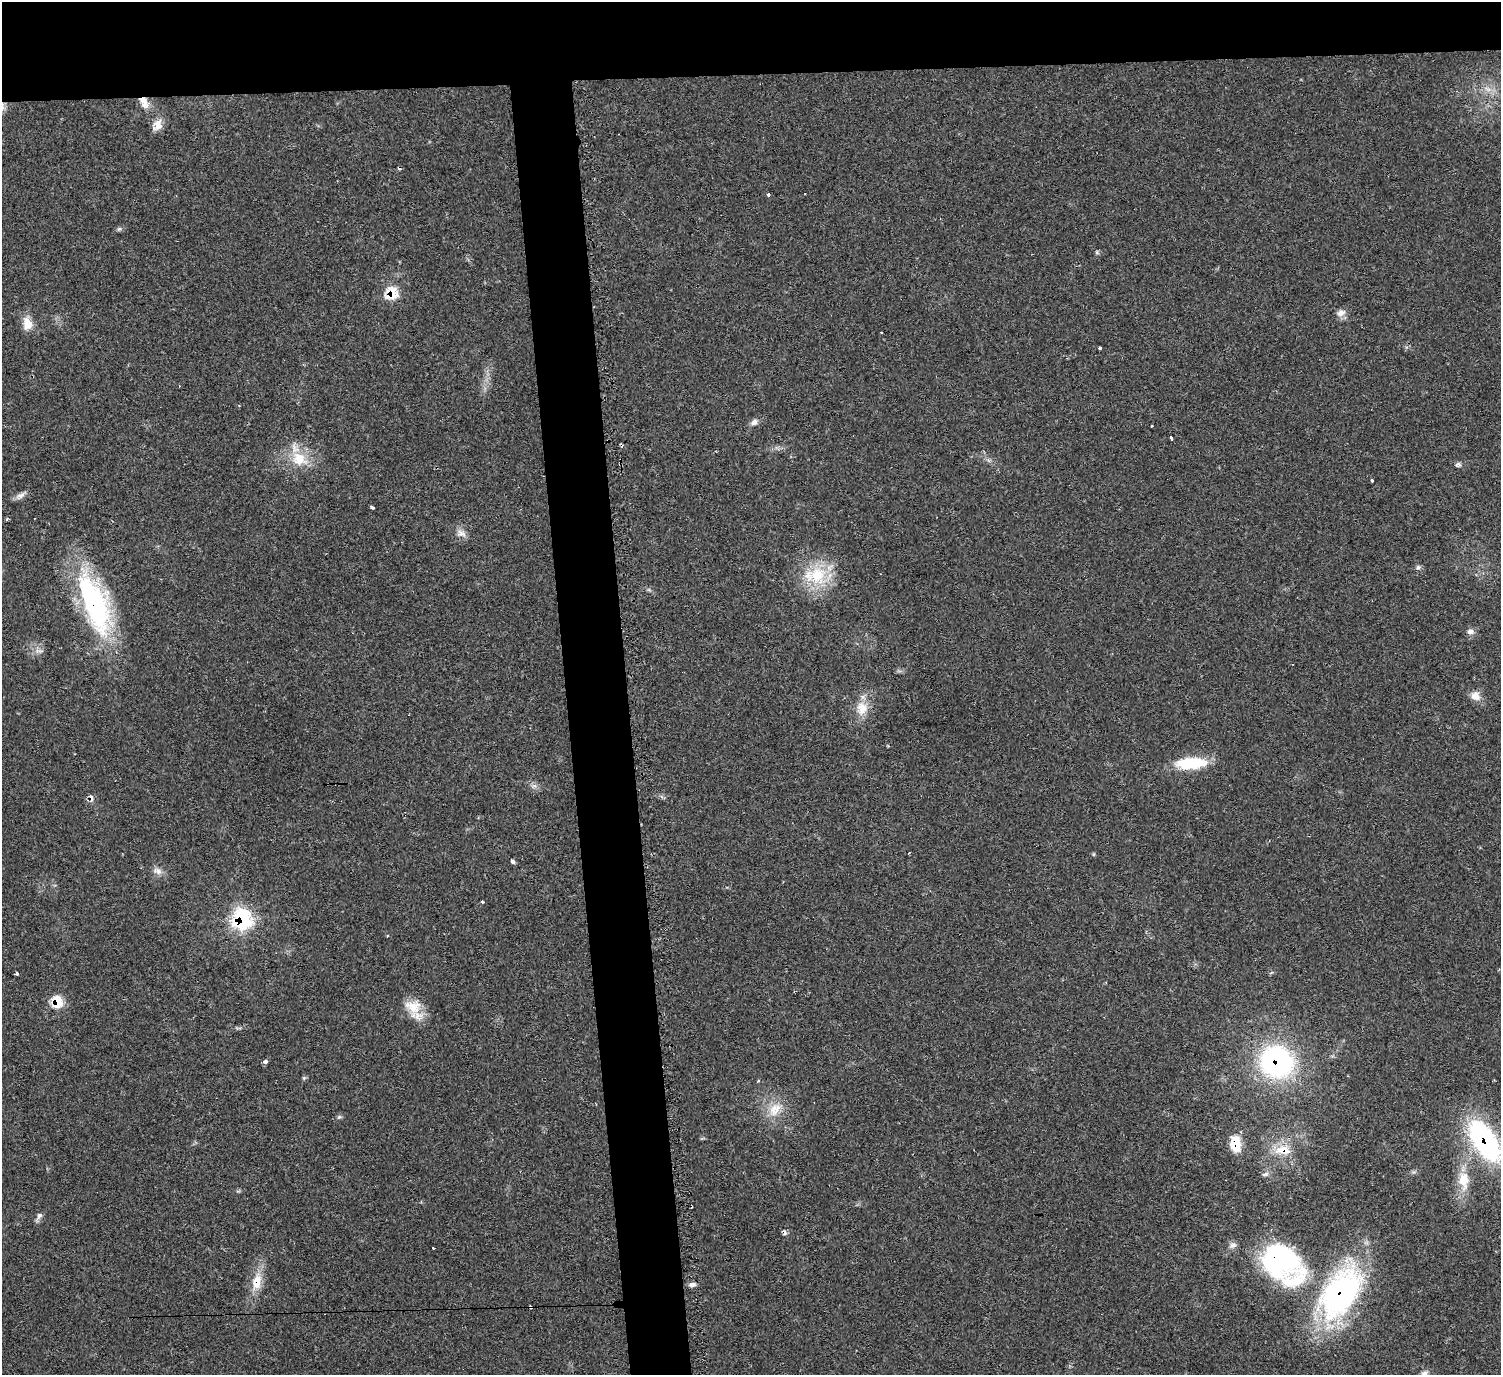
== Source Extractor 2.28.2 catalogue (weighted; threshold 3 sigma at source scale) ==
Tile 2 of 3 x 3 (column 2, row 1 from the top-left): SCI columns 1503-3001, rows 2973-4345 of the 4513 x 4546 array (HDU 1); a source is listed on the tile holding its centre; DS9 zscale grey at full resolution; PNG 1503 x 1377 px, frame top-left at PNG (2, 2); no overlay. Shown black and unused: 9% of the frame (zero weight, under 2 of 3 exposures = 3% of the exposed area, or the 3 px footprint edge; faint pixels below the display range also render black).
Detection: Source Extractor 2.28.2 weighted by HDU 2 'WHT'; one run over the whole footprint, this tile lists its part. Background 0.0545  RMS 0.0071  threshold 0.032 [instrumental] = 3 sigma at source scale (4.5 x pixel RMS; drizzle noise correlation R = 1.50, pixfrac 1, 0.05/0.05 arcsec/px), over >= 5 px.
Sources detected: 63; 1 inside a brighter object's white glare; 6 cosmic-ray / hot-pixel residue — not listed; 2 inside a brighter listed object's ellipse — not listed separately; the other 54 listed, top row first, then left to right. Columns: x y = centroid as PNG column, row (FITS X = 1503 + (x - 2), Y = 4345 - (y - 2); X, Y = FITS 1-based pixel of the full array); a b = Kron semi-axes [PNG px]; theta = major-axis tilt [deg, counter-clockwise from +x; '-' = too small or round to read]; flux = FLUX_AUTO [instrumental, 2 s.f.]
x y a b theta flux
1487 89 10 5 -23 3.1
144 102 16 9 -63 7
157 125 14 10 60 7.8
768 194 3 3 - 3.1
119 229 7 4 43 1.2
1097 252 6 4 72 0.93
392 293 9 9 - 22
1341 313 13 9 25 4
27 324 17 12 -82 8.5
1100 348 3 3 - 1.9
754 422 10 7 37 2.9
1152 426 3 3 - 1.4
1171 438 4 3 - 3.2
299 459 24 19 -29 20
1458 464 9 6 -1 1.8
1371 480 4 3 - 2.5
21 495 11 7 17 3.3
372 507 4 3 - 2.5
7 518 5 3 - 1.1
461 533 14 9 -23 4.5
1418 567 6 6 - 1.7
817 575 28 23 -82 33
95 603 78 28 -69 120
1470 632 10 7 -4 3
1475 696 14 12 -41 6
862 708 19 15 83 12
1191 763 37 13 3 28
91 798 9 5 -67 3.2
512 861 4 3 - 3.9
157 871 14 8 -23 4
482 902 3 3 - 1.6
242 919 10 9 - 130
17 974 4 3 - 1.1
57 1002 8 7 - 21
413 1007 24 20 -49 16
265 1061 4 3 - 14
1276 1062 36 32 -25 120
304 1078 6 4 -46 0.94
775 1109 22 15 54 14
339 1117 6 5 - 1.2
1485 1141 49 23 -57 110
1235 1144 14 9 -83 19
1283 1150 19 11 2 14
1265 1174 10 5 18 1.9
1464 1180 28 15 -87 17
691 1206 3 3 - 1.1
39 1216 10 7 69 2.6
433 1248 3 2 - 0.67
1293 1281 87 58 -31 120
257 1282 22 12 78 13
692 1285 8 6 2 2.6
1341 1293 69 39 58 160
530 1307 4 3 - 3.9
1424 1373 10 7 14 2.7
Overlapping masked pixels (flux is a lower limit): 14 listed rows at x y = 144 102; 392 293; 95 603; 91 798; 242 919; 57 1002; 1276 1062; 1485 1141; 1235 1144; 1283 1150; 691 1206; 257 1282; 1341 1293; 530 1307
Isophote crosses this tile's border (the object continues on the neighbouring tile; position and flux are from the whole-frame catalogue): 2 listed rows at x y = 1485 1141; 1424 1373